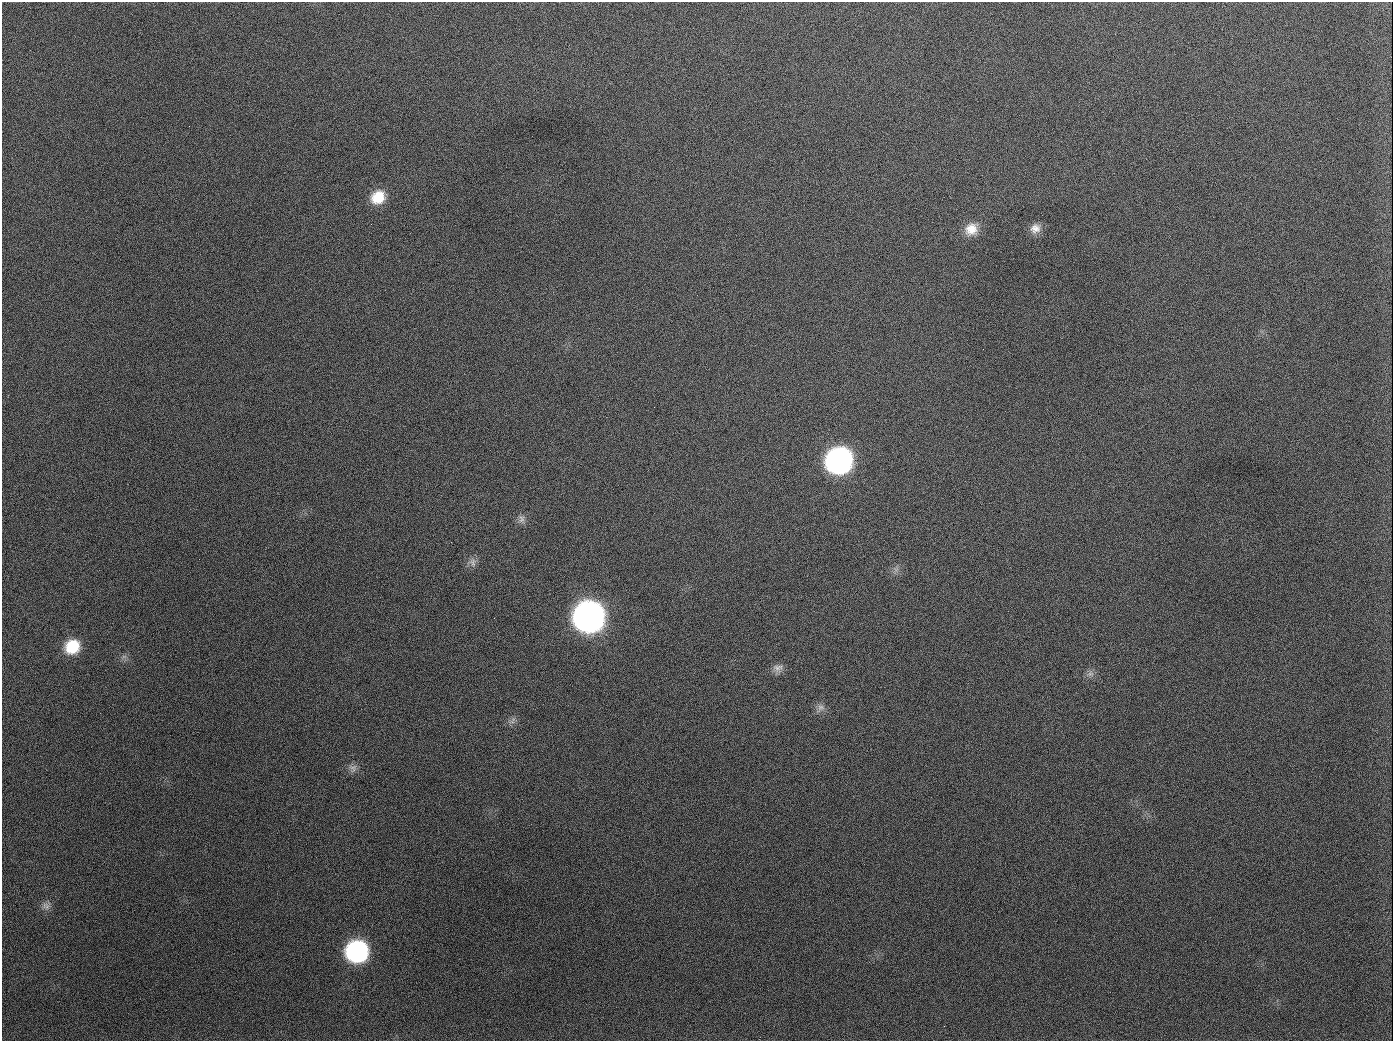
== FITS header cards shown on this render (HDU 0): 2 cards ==
NAXIS1  =                 1391
NAXIS2  =                 1039

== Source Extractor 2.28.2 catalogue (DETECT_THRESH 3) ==
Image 1391 x 1039 px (HDU 0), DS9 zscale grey, 1 PNG px = 1 image px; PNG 1395 x 1043 px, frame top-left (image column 1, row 1039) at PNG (2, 2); no overlay
Background 1650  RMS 73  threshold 219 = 3 sigma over >= 5 px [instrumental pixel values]
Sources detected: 19; all 19 listed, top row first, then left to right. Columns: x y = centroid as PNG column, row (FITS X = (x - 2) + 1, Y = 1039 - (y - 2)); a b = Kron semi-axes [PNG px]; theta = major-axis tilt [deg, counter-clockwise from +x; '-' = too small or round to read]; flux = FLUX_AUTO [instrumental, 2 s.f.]
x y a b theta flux
189 126 2 2 - 6.2e+03
378 197 17 14 37 1.2e+05
1035 228 14 12 27 4.5e+04
971 229 17 15 40 8.1e+04
654 407 2 2 - 3.5e+03
839 461 17 16 - 2.1e+06
521 519 11 8 81 2.5e+04
473 562 12 8 -68 2.6e+04
589 617 18 17 - 4.6e+06
72 647 16 14 37 1.6e+05
124 656 7 4 19 1.1e+04
778 668 15 9 8 3.1e+04
1090 673 9 8 - 2.2e+04
821 707 11 9 9 2.7e+04
512 721 12 5 54 1.9e+04
353 768 12 11 - 3.0e+04
46 906 12 9 -35 2.7e+04
357 951 16 15 - 9.2e+05
944 1026 3 2 - 5.1e+03